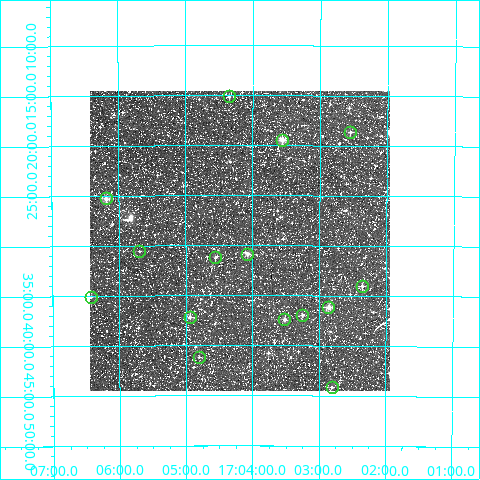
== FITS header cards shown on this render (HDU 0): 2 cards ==
NAXIS1  =                  300
NAXIS2  =                  300

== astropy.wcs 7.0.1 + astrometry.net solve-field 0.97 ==
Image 300 x 300 px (HDU 0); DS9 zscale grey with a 90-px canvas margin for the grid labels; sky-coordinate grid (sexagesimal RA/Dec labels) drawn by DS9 from the SOLVED WCS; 15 Tycho-2 reference stars matched to detected sources circled (green)
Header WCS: RA---TAN/DEC--TAN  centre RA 17:04:12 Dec -63:29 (256.05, -63.49 deg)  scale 6 arcsec/px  FOV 30.0' x 30.0'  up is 0 deg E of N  parity normal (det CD < 0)
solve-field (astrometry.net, Tycho-2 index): VERIFIED the header's WCS against the Tycho-2 star catalogue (verified at 2 index scales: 7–15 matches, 0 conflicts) and refined it, rather than solving blind
Solved WCS: RA---TAN-SIP/DEC--TAN-SIP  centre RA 17:04:12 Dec -63:30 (256.05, -63.49 deg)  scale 6 arcsec/px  FOV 30.0' x 30.0'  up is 0 deg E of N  parity normal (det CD < 0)
The solver's refit moves the header's centre by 2 arcsec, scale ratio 1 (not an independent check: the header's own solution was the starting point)
Tycho-2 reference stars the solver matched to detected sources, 15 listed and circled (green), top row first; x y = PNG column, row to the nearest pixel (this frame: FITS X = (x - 90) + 1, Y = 300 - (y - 91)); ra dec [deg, ICRS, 3 dp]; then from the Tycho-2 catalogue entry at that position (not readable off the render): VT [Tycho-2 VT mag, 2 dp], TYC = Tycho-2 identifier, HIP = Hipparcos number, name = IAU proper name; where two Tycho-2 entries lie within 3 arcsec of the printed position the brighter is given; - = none
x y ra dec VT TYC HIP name
229 96 256.087 -63.252 11.96 9043-3030-1 - -
350 132 255.637 -63.310 11.17 9043-2129-1 - -
282 140 255.891 -63.324 9.97 9043-2005-1 - -
106 198 256.546 -63.421 10.12 9043-2801-1 - -
139 251 256.423 -63.509 12.30 9043-2948-1 - -
247 254 256.018 -63.514 10.22 9043-2605-1 - -
215 257 256.139 -63.520 11.74 9043-2427-1 - -
362 286 255.590 -63.567 10.93 9043-2017-1 - -
91 297 256.606 -63.585 11.23 9043-2119-1 - -
328 307 255.715 -63.602 9.41 9043-2582-1 - -
302 315 255.814 -63.616 11.35 9043-2884-1 - -
190 317 256.235 -63.619 10.91 9043-2576-1 - -
284 319 255.879 -63.623 10.27 9043-2546-1 - -
199 357 256.199 -63.686 11.29 9043-2757-1 - -
332 387 255.702 -63.736 10.59 9043-2753-1 - -